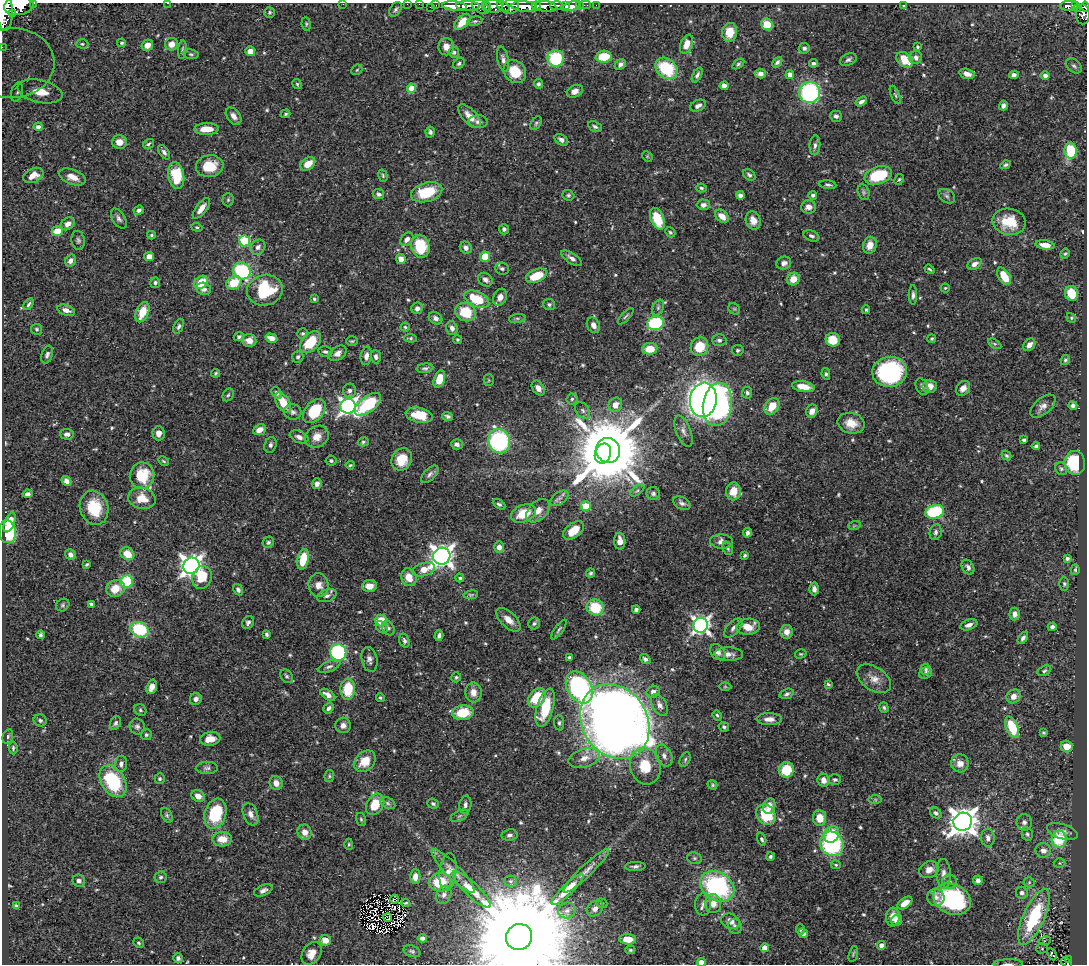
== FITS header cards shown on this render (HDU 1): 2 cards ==
NAXIS1  =                 1085
NAXIS2  =                  962

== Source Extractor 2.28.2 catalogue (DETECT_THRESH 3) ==
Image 1085 x 962 px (HDU 1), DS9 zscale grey, 1 PNG px = 1 image px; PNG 1089 x 966 px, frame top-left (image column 1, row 962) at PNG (2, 3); each listed source drawn as its Kron ellipse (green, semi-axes under 4 px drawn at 4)
Background 0.461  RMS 0.012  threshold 0.0347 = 3 sigma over >= 5 px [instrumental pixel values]
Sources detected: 602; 3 with non-positive FLUX_AUTO (blend fragments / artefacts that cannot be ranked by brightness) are neither listed nor drawn; of the other 599, the 500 brightest by FLUX_AUTO listed and drawn (99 fainter detections omitted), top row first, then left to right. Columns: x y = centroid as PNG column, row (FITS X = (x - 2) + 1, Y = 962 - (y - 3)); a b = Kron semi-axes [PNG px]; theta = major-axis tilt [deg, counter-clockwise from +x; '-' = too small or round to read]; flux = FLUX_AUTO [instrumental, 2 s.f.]
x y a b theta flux
34 3 3 2 - 21
167 3 2 2 - 2.5
343 4 2 2 - 89
407 4 2 2 - 5.5
419 4 2 2 - 5.4
436 5 2 2 - 5.4
579 5 2 2 - 4.2
585 5 6 2 0 7.1
596 5 2 2 - 3.6
903 5 4 4 - 1
19 6 14 9 7 1300
454 6 12 4 -5 810
468 6 12 4 -3 580
486 6 5 3 - 72
493 6 9 6 -11 390
503 6 7 4 -36 210
524 6 13 5 -4 970
536 6 5 4 - 230
546 6 11 5 -8 600
557 6 7 4 2 120
565 6 3 3 - 63
571 6 10 4 15 66
1069 6 9 5 5 120
1075 6 3 3 - 77
430 7 2 2 - 7.7
480 7 10 6 -33 160
510 7 8 7 - 400
1085 7 5 4 - 160
1077 8 4 3 - 48
396 9 8 5 57 1.9
4 11 20 8 -88 1700
270 12 5 5 - 1.4
13 14 4 3 - 99
1083 14 10 7 -89 170
475 21 7 5 10 1.6
462 22 10 5 45 12
306 24 7 4 -83 1.2
767 24 6 5 - 21
730 32 9 7 81 15
122 43 4 3 - 1.2
82 44 6 4 -2 1.3
171 44 6 6 - 6.7
687 44 10 6 69 10
147 45 6 5 - 6.1
2 47 2 2 - 4.4
446 47 8 8 - 5.9
918 47 3 3 - 1.1
804 48 5 5 - 2.1
182 50 9 4 85 1.6
250 51 5 5 - 7.5
454 52 5 5 - 2.7
191 54 7 5 -9 1.5
604 57 8 6 4 25
916 57 6 6 - 3.5
556 58 8 8 - 48
503 59 13 5 -78 3
848 59 9 5 28 2.2
905 60 9 6 -40 19
777 62 6 4 47 2.1
12 63 42 35 2 87
459 63 6 5 - 1.6
813 63 4 3 - 1.7
738 64 7 4 36 1.4
620 65 6 4 46 2.6
1074 66 9 6 -44 2
666 68 12 9 -41 45
357 70 6 4 44 1.1
515 72 12 10 -48 18
760 74 5 4 - 3.5
790 74 4 4 - 6.7
967 74 7 5 -17 4.2
697 75 8 4 61 2.2
1014 75 4 4 - 2.8
1045 75 4 4 - 2.7
297 84 5 4 - 1.1
538 84 5 4 - 1.8
724 86 4 4 - 7.1
412 88 5 4 - 19
40 91 23 11 -12 24
575 91 8 6 26 4.5
17 92 10 5 74 2.6
810 92 10 10 - 100
895 95 10 4 -66 1.4
861 102 6 4 33 2.6
1003 105 5 4 - 2.7
698 106 8 5 26 3.3
285 114 5 3 - 1.2
234 116 10 6 -53 4.1
470 116 15 7 -47 7.9
836 116 6 5 - 2.1
478 122 9 6 -2 2.9
536 123 7 5 55 1.4
595 126 7 5 -26 2.2
38 127 4 4 - 2.1
206 129 12 6 2 11
430 132 5 4 - 1.7
561 140 7 5 -34 3.1
119 142 7 6 - 7.4
148 144 6 4 33 1.4
815 145 10 5 85 2.9
1071 151 8 6 -87 42
164 152 8 4 -53 2.4
647 156 6 4 -46 1.1
308 164 8 5 38 11
1005 165 5 3 - 1.4
210 166 14 11 10 20
33 175 11 7 25 7.9
176 175 13 8 -80 37
749 175 7 5 -38 1.8
878 175 14 8 18 41
383 176 6 4 -74 1.1
72 177 14 7 -21 7.8
899 179 6 4 61 1.1
828 185 8 4 -8 1.5
701 188 5 4 - 1.3
427 192 16 9 16 29
864 192 8 5 -75 1.6
378 194 6 5 - 2.2
568 195 6 5 - 1.4
740 195 4 4 - 3
813 195 4 4 - 2
947 196 9 6 -34 2.3
228 200 6 5 - 1.5
703 205 6 5 - 3.1
808 207 7 6 - 4.9
201 208 12 5 53 6.9
139 210 5 4 - 2.8
722 216 8 5 -42 8.1
119 218 11 6 -57 2.8
657 219 11 6 -68 22
753 221 9 7 -73 6.7
1009 222 17 13 -10 23
68 224 7 5 35 4.6
197 227 6 4 -19 1.1
504 229 5 5 - 2.6
57 231 5 5 - 12
670 232 5 4 - 1.3
151 235 4 3 - 1.1
811 236 8 5 -21 2.1
407 239 7 5 49 3.5
78 240 9 6 -79 2.2
245 241 5 5 - 65
870 245 8 6 75 9
1045 245 10 4 -7 7.1
420 246 11 9 -76 31
258 247 8 6 45 3.2
466 248 6 5 - 3.6
1065 254 5 3 - 1
149 256 5 4 - 5.1
485 256 5 5 - 17
572 258 12 5 -34 3.6
401 259 5 4 - 5.9
70 261 6 5 - 3.4
784 263 7 6 - 3.7
974 264 8 5 32 3.7
502 269 7 6 - 2.2
929 269 5 3 - 1.2
242 271 9 8 - 78
536 276 11 6 23 24
1004 276 10 5 -58 17
793 279 6 6 - 9.9
485 280 8 6 -37 3.1
201 282 7 6 - 20
155 283 5 5 - 2
234 283 8 6 29 20
945 288 4 4 - 1
204 289 7 6 - 4.2
265 290 18 15 12 44
1071 293 7 6 - 18
913 295 9 4 89 2.3
500 297 9 6 67 5.4
314 299 4 4 - 1.1
477 299 13 7 -23 31
29 304 6 3 57 1.6
549 305 6 5 - 1.7
417 308 6 5 - 3
658 308 8 5 64 2
734 309 6 5 - 1.2
66 310 9 5 -18 5
866 310 4 3 - 1.1
142 312 10 6 68 16
465 312 10 9 - 26
626 316 10 3 48 1.4
436 318 7 6 - 3.1
517 318 8 4 7 1.8
1071 318 5 4 - 1.1
655 323 8 6 10 83
593 325 8 6 -61 4.7
179 326 8 4 66 2
405 327 4 4 - 1.1
452 328 7 5 -73 3.2
37 329 5 5 - 1.4
303 333 5 5 - 1.3
239 337 5 4 - 1.9
271 338 6 4 -16 6.3
410 338 6 4 -4 1.2
932 339 4 4 - 1.1
249 340 7 6 - 5.7
457 340 4 4 - 1.3
719 340 7 6 - 2.2
833 340 7 7 - 18
352 341 6 4 0 1.1
310 342 13 8 48 22
995 344 7 4 -30 1.3
1029 345 7 5 49 4.5
699 347 9 8 - 18
650 349 7 6 - 14
738 350 6 5 - 1.6
325 352 7 5 -11 1.8
338 353 10 6 36 4.3
47 355 9 5 71 2.4
366 356 9 5 82 3.8
298 357 6 5 - 1.9
376 357 7 5 -86 2.8
1065 360 5 4 - 1.2
425 368 8 4 8 2
890 372 17 15 7 99
215 373 4 3 - 1.1
826 374 6 4 -80 1.4
439 379 9 5 71 19
489 380 5 5 - 1.1
929 386 7 6 - 7.8
803 387 11 5 -10 11
922 387 8 6 -65 2.3
538 388 8 5 -56 4.3
963 388 8 6 49 5.1
349 391 7 6 - 2.6
277 393 6 4 -56 1.8
747 393 5 5 - 2.1
228 395 7 5 58 1.4
572 399 5 5 - 1.5
703 400 17 13 83 490
283 402 11 6 -58 17
368 404 15 7 38 53
615 405 7 6 - 6.7
717 405 22 14 81 270
1073 405 4 4 - 2.4
348 406 8 7 - 300
772 406 9 6 57 15
1043 406 15 8 40 4.9
583 410 9 6 -51 2.2
314 411 14 9 51 34
812 411 7 5 64 4.5
293 412 9 7 -15 3
419 415 14 7 -11 22
448 416 5 3 - 1.7
851 423 13 10 -13 10
259 430 7 5 25 6.8
683 431 16 7 -69 4.7
159 433 7 6 - 5.7
67 434 7 5 -2 2.8
299 437 10 6 -22 3.7
317 437 12 10 34 8.6
1024 440 4 3 - 1.6
499 441 12 11 - 110
363 442 5 4 - 1.4
457 444 6 5 - 2.5
270 445 8 6 73 2.6
1036 446 4 4 - 1.8
608 450 13 12 - 8200
603 453 10 8 68 2600
1006 456 5 4 - 1.4
402 459 11 9 59 16
164 461 6 4 -28 1.1
331 461 5 5 - 1.5
1075 463 12 10 -85 42
350 465 4 4 - 1.1
1061 469 7 5 -54 1.6
430 474 11 5 46 2.5
142 476 13 12 - 29
66 481 5 4 - 4.1
317 484 5 5 - 3.6
637 490 8 4 39 1.3
733 491 9 7 81 11
653 493 7 6 - 2.2
28 494 5 4 - 2.7
142 498 14 10 -13 14
559 498 10 6 38 3.2
682 503 9 6 -28 2.6
499 504 7 4 -30 1.7
586 506 5 4 - 30
94 508 17 14 -73 25
538 511 14 9 45 7.5
935 512 10 6 16 56
524 513 13 8 23 19
10 522 10 5 68 11
854 526 6 4 19 1
574 530 12 7 38 12
7 532 11 8 -83 47
936 532 8 6 78 2.6
747 533 4 4 - 2.6
620 541 8 5 -86 5.9
721 541 11 7 -3 4.7
268 542 6 5 - 1.5
499 547 6 5 - 4.4
728 548 7 5 -67 1.4
70 554 6 5 - 3.9
127 554 7 6 - 12
745 555 3 3 - 1.2
442 556 9 8 - 630
1067 558 4 4 - 1.8
303 559 10 5 78 22
87 564 4 3 - 1.1
191 566 8 8 - 540
968 567 8 5 -60 2.7
424 569 11 6 16 9.1
1075 570 5 4 - 1.1
591 573 4 4 - 1.4
202 577 11 9 71 22
409 577 9 7 -67 10
460 578 4 4 - 1.6
127 582 6 6 - 42
1064 584 7 4 -88 1.3
319 585 11 10 - 6.8
369 586 7 5 4 8.2
115 588 9 8 - 12
814 589 6 5 - 4
238 590 6 4 -58 2.3
471 595 7 3 9 1.1
327 596 10 6 19 2.8
91 604 4 3 - 1.5
63 605 7 6 - 1.5
595 607 8 8 - 28
636 609 4 3 - 2
1015 614 6 5 - 3.5
381 620 6 5 - 16
508 620 15 7 -44 7.3
248 622 7 5 58 2.2
534 624 6 5 - 1.6
701 625 7 7 - 320
969 625 9 5 19 3.5
382 627 7 4 -47 2.2
748 627 11 8 8 13
1052 627 4 4 - 2.3
388 628 8 5 -60 2
733 628 12 6 47 3.3
559 629 12 4 54 1.8
140 630 9 7 -25 45
786 632 7 6 - 5.6
267 634 4 3 - 1.4
41 635 4 3 - 1.6
439 636 5 3 - 2.2
1023 638 7 4 56 2.6
404 641 7 5 -72 2.1
338 652 8 8 - 110
718 652 9 6 -52 3.4
729 654 14 6 -1 4.7
801 654 6 4 17 1
569 657 3 3 - 1.2
369 659 12 8 -78 3.8
645 659 6 4 -42 2.1
329 666 12 5 21 2.6
926 669 5 5 - 1.3
1044 671 7 5 29 1.6
926 673 7 5 34 1.8
287 676 7 5 -50 1.7
456 677 5 5 - 1.5
874 679 19 11 -34 8.1
828 684 4 3 - 1.1
152 687 7 5 69 5.1
579 687 17 12 -60 140
725 687 6 4 0 1.1
348 689 10 7 85 30
473 692 10 8 -87 6.5
653 692 7 6 - 3.9
787 694 7 5 19 1.9
328 695 8 4 -33 4.6
1013 696 7 6 - 6.4
380 697 4 4 - 1.3
537 698 11 7 50 29
196 699 6 5 - 3.1
659 705 12 7 -60 4.3
884 707 5 4 - 1.4
328 708 6 4 55 2.3
545 708 19 8 73 34
140 710 6 5 - 1.6
463 713 10 7 9 25
717 715 5 4 - 1.2
769 719 13 6 0 5.7
40 720 6 6 - 1.8
615 722 39 32 -56 1300
116 723 7 5 64 1.9
559 723 7 5 -84 1.7
343 725 8 7 - 4.1
137 727 8 7 - 2.4
724 727 5 4 - 1.8
1012 727 11 6 -67 31
1043 733 3 3 - 1
146 735 5 5 - 1.4
8 736 7 5 74 1.6
210 739 10 7 11 8
1067 746 6 6 - 9.7
13 748 6 4 -85 1.3
664 756 11 7 -65 4.2
584 758 16 9 16 8.1
685 759 8 5 64 1.5
365 761 12 9 45 14
960 763 9 9 - 6.4
121 764 8 6 83 2.7
645 766 19 15 -75 23
207 768 11 6 0 2.6
786 770 8 7 - 25
329 776 6 4 81 1.2
160 779 5 5 - 1.7
823 780 6 6 - 5.7
835 780 6 5 - 1.7
113 781 17 11 -57 59
276 783 7 6 - 4.8
712 785 5 4 - 1.2
198 796 7 5 -31 6
875 799 7 4 0 1.2
388 803 8 5 -28 2.2
375 804 11 8 60 18
433 804 6 5 - 1.5
465 805 9 6 84 2.9
769 806 8 6 70 6.2
936 813 6 5 - 2.2
215 814 15 10 73 41
250 814 11 7 -69 5.1
167 815 8 5 -59 1.6
766 815 11 9 -50 32
459 816 9 5 27 2.1
820 818 8 6 -82 12
361 819 6 5 - 1.3
963 822 9 9 - 1100
1024 822 8 7 - 2.8
1062 831 16 7 -18 5.3
305 832 8 7 - 6.7
832 834 9 7 59 20
1027 834 7 5 -77 1.7
509 835 8 5 8 2.9
988 838 9 6 -87 3.8
222 839 10 7 3 11
762 839 7 4 -72 1.5
1059 839 8 7 - 35
349 844 6 4 -89 1
832 844 12 11 - 110
1043 850 8 7 - 4.6
770 856 4 4 - 1.7
694 858 7 5 -14 1.8
1059 863 6 5 - 1.1
836 865 5 4 - 1.2
635 866 10 4 2 2.3
929 870 10 8 23 5.6
453 871 30 7 -45 10
586 871 31 6 44 7.8
448 872 19 8 84 7.8
944 874 15 7 -88 5
161 877 6 5 - 1.6
415 877 7 5 90 7.2
978 880 5 4 - 3.2
79 881 6 6 - 3
510 881 6 5 - 1.7
440 882 11 9 3 27
950 882 7 7 - 3
1029 882 5 5 - 1.1
717 886 18 14 -30 120
567 889 21 5 45 12
263 890 10 5 24 3
472 890 25 7 -43 13
1022 893 6 5 - 3.5
444 895 9 7 63 3.4
936 897 9 8 - 4
394 899 4 2 - 1
952 899 19 15 -24 89
406 903 4 3 - 1.3
602 903 6 4 -21 1.2
905 903 8 5 36 8.6
703 904 11 8 86 3.9
713 904 9 8 - 7.3
16 906 4 4 - 1.8
595 909 9 7 40 3.6
567 910 9 7 21 3.5
893 917 9 7 84 8.8
1034 917 30 10 65 72
388 918 4 2 - 1.4
897 920 6 5 - 4.2
730 921 9 7 -23 6.3
735 926 7 6 - 2.1
800 929 5 4 - 1.2
803 933 5 4 - 3
519 937 13 13 - 40000
422 938 4 4 - 2.8
628 939 8 5 -5 9.5
325 940 6 5 - 9.4
1045 941 6 4 8 1.2
139 943 5 5 - 1.3
881 945 4 4 - 7.3
765 948 4 4 - 11
1042 948 5 5 - 1.5
630 950 5 4 - 1
412 951 9 5 -19 1.8
312 953 12 9 55 9
853 954 8 3 75 1
1052 954 6 3 -63 3.9
178 958 5 4 - 2.3
1068 959 2 2 - 4.6
702 962 4 4 - 12
1067 963 6 3 -35 28
1008 964 15 3 1 1.9
At the frame edge (FLAGS 8, measured only in part): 14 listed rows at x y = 34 3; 167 3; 343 4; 407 4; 419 4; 19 6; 1085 7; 4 11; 2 47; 12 63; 519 937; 702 962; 1067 963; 1008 964
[99 fainter detections neither listed nor drawn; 3 non-positive-flux detections neither listed nor drawn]